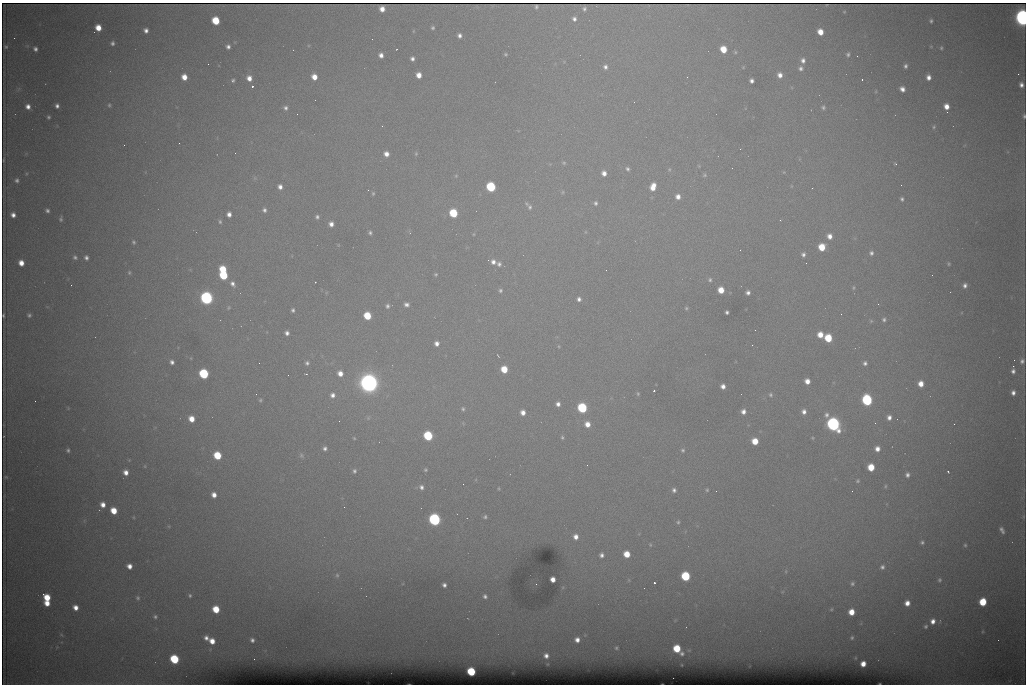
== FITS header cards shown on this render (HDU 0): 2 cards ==
NAXIS1  =                 1024 /fastest changing axis
NAXIS2  =                  682 /next to fastest changing axis

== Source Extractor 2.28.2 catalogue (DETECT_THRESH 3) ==
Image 1024 x 682 px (HDU 0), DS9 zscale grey, 1 PNG px = 1 image px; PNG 1028 x 686 px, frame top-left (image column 1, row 682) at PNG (2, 3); no overlay
Background 6560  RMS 54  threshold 163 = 3 sigma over >= 5 px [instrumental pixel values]
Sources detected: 262; all 262 listed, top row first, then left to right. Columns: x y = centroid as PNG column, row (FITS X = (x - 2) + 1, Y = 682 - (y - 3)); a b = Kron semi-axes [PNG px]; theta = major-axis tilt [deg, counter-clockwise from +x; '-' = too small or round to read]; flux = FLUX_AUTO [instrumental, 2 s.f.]
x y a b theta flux
536 7 4 3 - 3.4e+03
382 9 5 5 - 3.0e+04
584 9 4 4 - 8.1e+03
844 12 4 4 - 3.2e+03
1023 17 9 6 -83 1.7e+06
574 19 6 6 - 1.3e+04
216 21 6 5 - 1.3e+05
931 21 4 3 - 6.5e+03
98 28 6 5 - 5.1e+04
433 28 3 3 - 6.1e+03
146 30 5 4 - 1.6e+04
413 31 5 3 - 2.8e+03
820 32 5 5 - 4.7e+04
459 35 4 4 - 1.4e+04
112 43 4 4 - 9.1e+03
6 47 4 3 - 4.9e+03
228 47 4 4 - 1.2e+04
941 48 5 4 - 4.9e+03
35 49 5 4 - 1.1e+04
723 49 6 5 - 7.3e+04
735 52 5 4 - 4.8e+03
506 54 4 3 - 4.6e+03
848 54 5 4 - 7.7e+03
381 55 5 4 - 1.9e+04
857 56 2 2 - 1.7e+03
412 59 4 4 - 1.2e+04
803 60 6 5 - 1.5e+04
208 64 3 2 - 2.9e+03
905 66 5 4 - 9.9e+03
605 67 6 5 - 1.3e+04
743 67 4 4 - 3.1e+03
801 68 5 5 - 1.0e+04
1018 74 2 2 - 1.5e+04
419 75 5 5 - 3.3e+04
780 75 6 5 - 2.2e+04
184 77 5 5 - 4.1e+04
314 77 5 5 - 3.9e+04
928 77 5 4 - 2.1e+04
249 78 6 6 - 2.7e+04
862 79 3 2 - 4.8e+03
233 80 4 3 - 6.4e+03
752 81 4 4 - 1.3e+04
1021 85 5 4 - 1.5e+04
252 86 3 3 - 8.7e+04
902 89 5 5 - 2.0e+04
876 91 5 3 - 3.5e+03
109 105 6 4 -80 5.9e+03
28 106 6 5 - 2.2e+04
57 106 4 4 - 1.3e+04
946 106 6 5 - 3.6e+04
823 107 5 4 - 7.2e+03
285 108 5 5 - 1.1e+04
297 114 2 2 - 2.3e+03
1024 116 5 3 - 5.7e+03
48 117 4 3 - 6.0e+03
382 126 2 2 - 2.1e+03
934 127 5 4 - 5.5e+03
179 143 2 2 - 3.8e+03
124 145 2 2 - 1.8e+03
740 149 2 2 - 3.0e+03
386 154 5 5 - 2.4e+04
416 154 6 4 71 5.3e+03
4 160 4 2 - 3.1e+03
564 163 6 4 1 5.3e+03
895 164 4 3 - 3.7e+03
627 169 6 5 - 8.7e+03
669 169 5 5 - 4.9e+03
784 172 5 4 - 3.3e+03
604 173 6 5 - 2.2e+04
705 175 6 5 - 6.1e+03
456 176 5 4 - 4.0e+03
17 180 6 5 - 1.1e+04
901 185 2 2 - 1.5e+03
280 187 5 4 - 1.8e+04
491 187 6 5 - 3.0e+05
653 187 9 6 71 4.5e+04
812 188 3 2 - 4.1e+03
368 190 2 2 - 9.1e+03
563 192 6 4 89 4.7e+03
373 193 5 4 - 5.3e+03
678 197 6 6 - 2.3e+04
902 199 4 3 - 7.6e+03
595 203 5 5 - 9.1e+03
526 204 6 5 - 7.0e+03
530 207 7 6 - 1.0e+04
264 210 6 5 - 1.1e+04
47 211 4 3 - 8.7e+03
453 213 6 5 - 1.7e+05
229 214 5 4 - 1.9e+04
13 215 5 4 - 1.9e+04
317 217 5 4 - 8.9e+03
61 219 6 4 83 6.6e+03
780 220 3 2 - 3.1e+03
220 222 5 4 - 6.0e+03
331 224 5 5 - 2.0e+04
370 233 4 4 - 7.7e+03
474 234 5 3 - 3.6e+03
829 236 6 6 - 2.5e+04
134 242 6 5 - 6.7e+03
822 247 6 5 - 8.4e+04
871 253 5 5 - 1.0e+04
803 254 6 6 - 1.2e+04
75 257 5 5 - 8.4e+03
86 257 5 5 - 1.2e+04
493 262 7 7 - 2.3e+04
21 263 5 5 - 3.6e+04
499 264 7 6 - 1.3e+04
949 264 4 4 - 4.7e+03
223 269 6 5 - 1.0e+05
129 273 6 4 90 5.7e+03
436 274 4 4 - 4.7e+03
223 275 6 5 - 1.9e+05
710 280 6 5 - 7.7e+03
315 282 3 3 - 3.9e+03
232 284 8 6 -57 1.6e+04
71 285 2 2 - 7.2e+03
965 285 5 5 - 1.4e+04
853 288 6 4 84 5.4e+03
500 290 6 5 - 8.4e+03
721 290 5 5 - 5.5e+04
748 293 4 4 - 1.3e+04
206 298 7 6 - 9.9e+05
579 299 5 5 - 1.2e+04
406 304 6 5 - 1.4e+04
387 306 5 5 - 9.7e+03
228 307 5 4 - 4.3e+03
686 308 5 4 - 5.0e+03
293 310 4 4 - 8.3e+03
727 312 4 3 - 8.4e+03
841 314 3 2 - 2.6e+03
3 315 4 2 - 3.9e+03
29 315 5 4 - 7.4e+03
367 316 6 5 - 1.2e+05
884 320 5 5 - 8.4e+03
871 321 6 5 - 4.6e+03
755 330 2 2 - 1.5e+03
287 333 4 4 - 1.4e+04
820 335 6 5 - 4.5e+04
828 338 6 5 - 1.3e+05
437 343 5 5 - 1.9e+04
752 345 3 2 - 4.8e+03
498 356 4 2 - 3.1e+03
1014 360 2 2 - 2.2e+03
1022 361 6 5 - 1.1e+04
172 362 4 4 - 1.2e+04
259 363 2 2 - 1.7e+03
307 363 6 6 - 1.0e+04
865 363 5 5 - 1.1e+04
1013 366 2 2 - 1.9e+04
504 369 6 5 - 8.1e+04
1013 371 5 5 - 1.2e+04
340 373 7 6 - 3.2e+04
204 374 6 5 - 3.5e+05
306 374 3 2 - 3.2e+03
288 375 2 2 - 1.5e+03
807 381 6 5 - 3.1e+04
369 383 10 9 - 2.5e+06
921 384 6 5 - 3.7e+04
723 386 5 4 - 2.0e+04
654 391 3 2 - 5.5e+03
1013 393 5 4 - 1.5e+04
256 394 2 2 - 1.6e+03
638 394 6 4 -89 5.4e+03
332 395 7 7 - 2.1e+04
770 395 6 6 - 8.4e+03
260 400 5 4 - 5.6e+03
867 400 6 6 - 5.2e+05
35 401 2 2 - 1.4e+03
558 404 4 4 - 1.5e+04
582 408 6 6 - 3.4e+05
463 409 5 4 - 6.5e+03
743 411 6 5 - 1.9e+04
523 412 5 5 - 2.4e+04
804 412 7 6 - 1.9e+04
889 417 6 5 - 1.8e+04
368 418 7 5 46 7.5e+03
191 419 5 5 - 4.6e+04
875 423 2 2 - 1.8e+03
587 424 6 5 - 3.3e+04
833 424 8 7 - 1.2e+06
954 424 2 2 - 9.3e+03
428 436 6 5 - 2.8e+05
562 437 5 4 - 5.7e+03
354 438 4 3 - 3.9e+03
813 438 4 4 - 3.9e+03
755 441 5 5 - 6.6e+04
325 448 5 5 - 1.2e+04
877 449 6 6 - 2.6e+04
68 450 4 4 - 6.9e+03
683 450 5 5 - 6.6e+03
217 455 6 5 - 1.3e+05
301 455 8 6 -47 9.5e+03
587 465 2 2 - 3.7e+03
145 466 5 3 - 3.3e+03
871 467 6 5 - 8.4e+04
425 470 4 4 - 5.1e+03
354 471 6 5 - 8.8e+03
126 472 5 5 - 2.5e+04
948 472 3 2 - 3.8e+03
907 475 6 6 - 1.3e+04
6 477 3 3 - 4.3e+03
858 481 6 6 - 7.5e+03
885 486 6 5 - 6.2e+03
421 487 6 5 - 1.3e+04
499 488 4 2 - 3.2e+03
674 490 5 5 - 1.1e+04
707 490 5 4 - 5.0e+03
716 491 2 2 - 2.1e+03
852 491 2 2 - 1.5e+03
214 495 6 5 - 2.7e+04
103 505 5 5 - 2.7e+04
344 507 2 2 - 4.1e+03
114 511 6 5 - 6.8e+04
485 517 5 4 - 6.9e+03
435 519 6 6 - 8.2e+05
678 522 5 4 - 5.9e+03
1002 530 8 4 -59 1.3e+04
576 537 5 5 - 2.4e+04
922 542 5 5 - 7.8e+03
650 545 6 4 -70 4.2e+03
965 545 4 4 - 4.7e+03
627 554 5 5 - 6.4e+04
601 555 5 5 - 1.3e+04
129 566 5 5 - 2.6e+04
882 567 6 6 - 1.2e+04
337 575 6 5 - 6.5e+03
685 576 6 6 - 2.5e+05
553 579 5 4 - 2.9e+04
629 580 6 4 -89 4.0e+03
939 580 5 4 - 6.6e+03
654 583 3 3 - 9.6e+04
852 583 6 5 - 8.0e+03
444 585 5 5 - 1.4e+04
43 594 3 2 - 1.0e+04
190 595 5 4 - 5.9e+03
485 596 7 6 - 1.4e+04
47 597 6 5 - 8.1e+04
138 598 6 5 - 7.5e+03
983 602 6 5 - 1.3e+05
47 603 5 4 - 4.0e+04
907 603 5 5 - 2.9e+04
75 607 5 5 - 2.8e+04
216 609 6 5 - 9.2e+04
831 609 4 3 - 3.7e+03
851 612 5 5 - 5.4e+04
155 617 6 5 - 8.4e+03
933 621 7 6 - 2.5e+04
926 626 5 5 - 7.2e+03
982 632 6 3 71 4.1e+03
852 637 4 3 - 5.1e+03
206 638 5 4 - 1.4e+04
252 640 4 4 - 1.0e+04
577 640 6 5 - 2.3e+04
212 641 5 5 - 3.8e+04
616 648 6 6 - 7.7e+03
677 648 6 5 - 1.3e+05
682 654 6 5 - 9.5e+03
546 656 5 4 - 1.6e+04
174 659 6 5 - 2.4e+05
254 659 2 2 - 4.3e+03
863 664 5 4 - 3.5e+04
471 672 5 5 - 2.1e+05
At the frame edge (FLAGS 8, measured only in part): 3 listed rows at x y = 1023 17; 1024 116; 3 315

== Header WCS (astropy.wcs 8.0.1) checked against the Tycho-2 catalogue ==
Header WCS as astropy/WCSLIB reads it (CRVAL/CRPIX/CD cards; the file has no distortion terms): RA---TAN/DEC--TAN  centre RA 07:06:07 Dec +31:10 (106.53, +31.16 deg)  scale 1.44 arcsec/px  FOV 24.5' x 16.3'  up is -93 deg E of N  parity flipped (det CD > 0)
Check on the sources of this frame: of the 60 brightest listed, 8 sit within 2.2 arcsec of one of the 15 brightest Tycho-2 stars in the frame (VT <= 12.35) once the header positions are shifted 0.15 arcsec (0.07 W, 0.13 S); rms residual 0.82 arcsec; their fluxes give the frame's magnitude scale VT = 25.66 - 2.5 log10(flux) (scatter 0.42 mag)
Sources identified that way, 8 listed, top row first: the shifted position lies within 2.2 arcsec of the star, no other Tycho-2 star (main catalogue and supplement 1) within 4.4 arcsec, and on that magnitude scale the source's flux lands within +1.5 / -3 mag of the star's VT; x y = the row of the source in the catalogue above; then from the Tycho-2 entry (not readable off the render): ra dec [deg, ICRS J2000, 3 dp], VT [Tycho-2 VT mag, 2 dp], TYC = Tycho-2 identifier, HIP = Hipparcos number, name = IAU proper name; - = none
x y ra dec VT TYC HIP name
491 187 106.458 +31.151 12.35 2438-728-1 - -
204 374 106.551 +31.041 11.84 2438-663-1 - -
369 383 106.552 +31.106 9.20 2438-180-1 - -
867 400 106.550 +31.305 11.61 2438-184-1 - -
582 408 106.559 +31.192 11.79 2438-1039-1 - -
833 424 106.562 +31.292 10.01 2438-106-1 - -
435 519 106.614 +31.135 11.36 2438-550-1 - -
471 672 106.684 +31.152 11.76 2438-931-1 - -